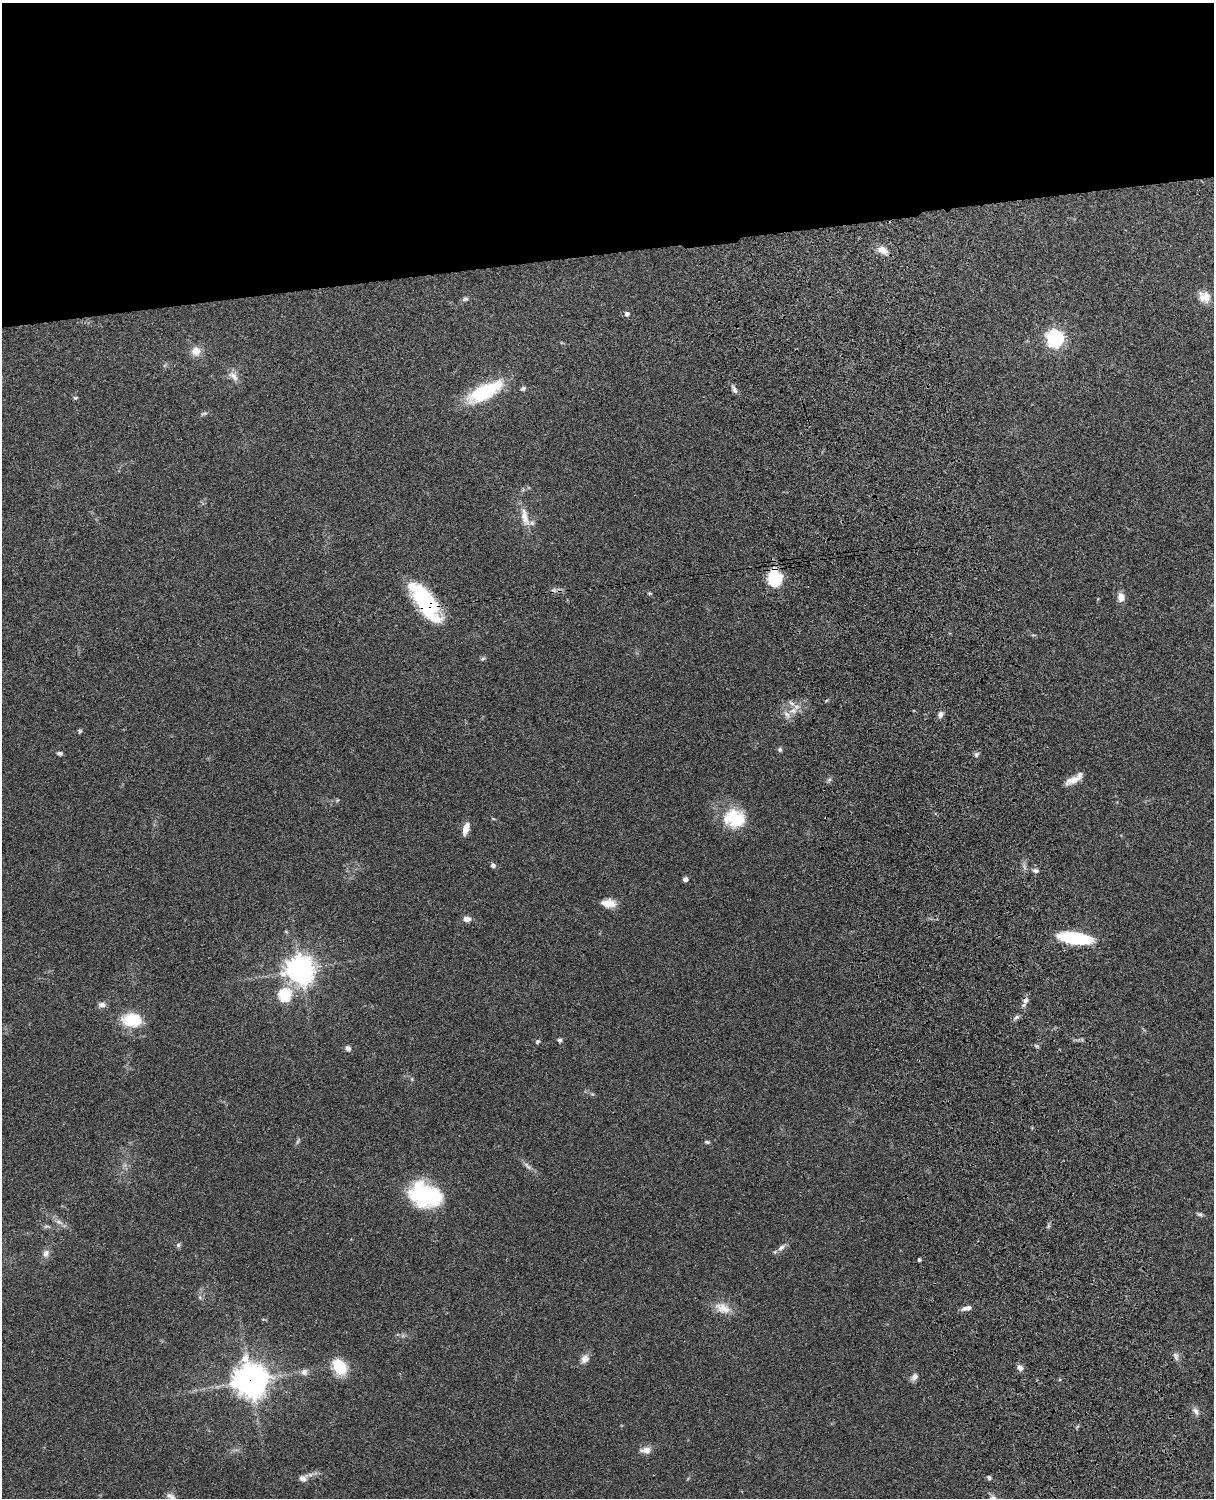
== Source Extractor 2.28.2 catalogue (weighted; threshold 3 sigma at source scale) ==
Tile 2 of 4 x 3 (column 2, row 1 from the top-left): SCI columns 1332-2543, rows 3155-4650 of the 5089 x 4927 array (HDU 1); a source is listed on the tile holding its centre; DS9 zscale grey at full resolution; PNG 1216 x 1500 px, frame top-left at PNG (2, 3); no overlay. Shown black and unused: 17% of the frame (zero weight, under 3 of 4 exposures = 6% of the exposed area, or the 3 px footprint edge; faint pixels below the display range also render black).
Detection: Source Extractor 2.28.2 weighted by HDU 2 'WHT'; one run over the whole footprint, this tile lists its part. Background 0.0899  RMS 0.0062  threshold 0.0277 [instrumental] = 3 sigma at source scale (4.5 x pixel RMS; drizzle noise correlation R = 1.50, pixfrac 1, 0.05/0.05 arcsec/px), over >= 5 px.
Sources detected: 72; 1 too faint to see at this stretch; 1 inside a brighter object's white glare — not listed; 3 inside a brighter listed object's ellipse — not listed separately; the other 67 listed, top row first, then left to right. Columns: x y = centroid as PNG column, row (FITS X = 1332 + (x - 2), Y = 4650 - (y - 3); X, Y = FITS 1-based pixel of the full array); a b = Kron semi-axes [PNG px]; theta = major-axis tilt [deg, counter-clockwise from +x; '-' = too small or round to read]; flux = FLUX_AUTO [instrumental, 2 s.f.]
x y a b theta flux
882 250 14 8 -25 5.6
1204 297 16 13 -27 6.6
465 299 9 5 15 1.4
627 314 5 5 - 2
1055 338 7 7 - 180
196 351 10 10 - 5.8
233 376 17 8 -42 4.1
523 388 5 4 - 1.7
734 389 11 5 -61 2.2
484 391 40 15 27 40
75 398 6 5 - 1.1
204 413 10 4 11 1.1
525 517 27 10 -78 7.9
775 579 17 15 39 20
650 593 6 3 -1 0.67
1121 597 10 8 -83 4.7
426 604 45 17 -58 52
483 659 6 4 28 0.98
793 711 8 7 - 3.4
940 714 8 6 70 2.4
80 731 6 5 - 0.91
780 750 6 5 - 1.2
59 753 7 4 -11 1.4
976 754 7 6 - 1.4
1074 779 24 7 30 6.1
734 818 28 23 -10 24
493 819 5 3 - 0.61
466 828 13 6 72 6.2
493 865 6 5 - 1.6
1035 870 7 5 -4 1.9
685 879 4 4 - 2.7
608 903 16 9 -4 7.2
467 919 8 6 -7 3.3
1075 938 29 9 -7 49
300 970 9 9 - 720
285 995 6 6 - 64
1025 1000 9 8 - 2.6
102 1005 10 7 3 2.6
1016 1017 8 5 22 1.4
132 1020 19 13 -3 22
559 1040 5 4 - 1.5
537 1041 6 5 - 0.95
348 1048 7 6 - 2.2
707 1142 7 4 -2 0.93
528 1166 15 6 -45 2.6
426 1194 33 22 -17 59
1200 1214 8 5 -21 1.3
59 1222 10 5 -27 2.4
47 1226 11 4 0 1.4
178 1245 7 5 75 1.3
781 1248 12 6 40 2.7
46 1253 10 7 68 3
919 1260 4 3 - 0.9
723 1308 23 13 -24 8.4
966 1308 13 5 16 3.1
1176 1356 12 6 -80 2.2
585 1359 12 9 55 3.8
339 1367 17 12 -54 19
1020 1368 7 6 - 3.1
304 1372 9 8 - 2.7
914 1377 9 7 57 2.9
251 1381 12 11 - 900
1196 1411 11 6 -58 2.7
646 1450 13 8 3 4.2
989 1477 5 5 - 1.4
303 1478 12 9 28 3.3
171 1497 14 7 -30 2.9
Overlapping masked pixels (flux is a lower limit): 3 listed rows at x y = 426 604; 1025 1000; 251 1381
Isophote crosses this tile's border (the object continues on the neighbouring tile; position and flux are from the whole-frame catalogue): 1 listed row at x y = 171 1497